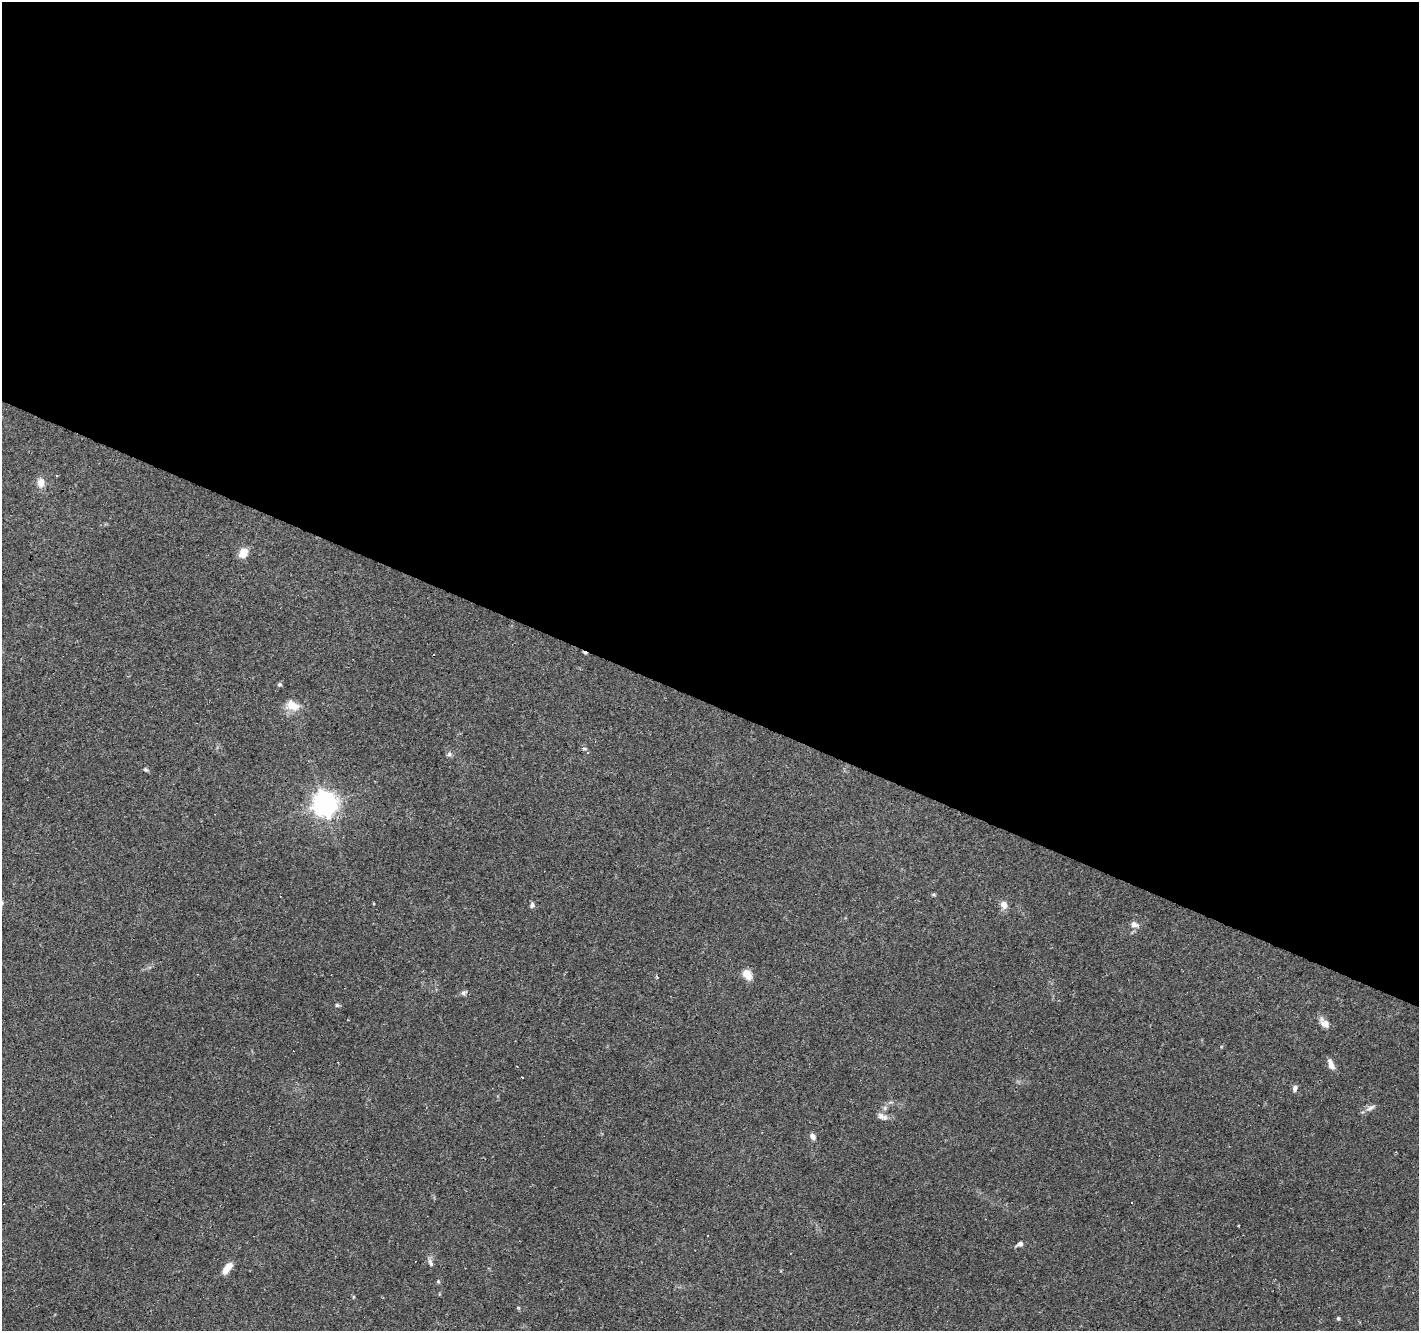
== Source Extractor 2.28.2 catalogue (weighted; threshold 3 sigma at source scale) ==
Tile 3 of 4 x 4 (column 3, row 1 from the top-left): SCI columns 2834-4250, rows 4189-5517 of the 5670 x 5783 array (HDU 1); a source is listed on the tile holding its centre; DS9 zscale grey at full resolution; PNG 1421 x 1333 px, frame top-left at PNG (2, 2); no overlay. Shown black and unused: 53% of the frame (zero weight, under 3 of 4 exposures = <1% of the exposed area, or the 3 px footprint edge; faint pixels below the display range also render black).
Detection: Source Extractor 2.28.2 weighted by HDU 2 'WHT'; one run over the whole footprint, this tile lists its part. Background 0.0903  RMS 0.0053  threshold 0.0239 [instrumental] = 3 sigma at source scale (4.5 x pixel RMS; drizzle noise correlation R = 1.50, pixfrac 1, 0.0396/0.0396 arcsec/px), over >= 5 px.
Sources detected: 34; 5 cosmic-ray / hot-pixel residue — not listed; the other 29 listed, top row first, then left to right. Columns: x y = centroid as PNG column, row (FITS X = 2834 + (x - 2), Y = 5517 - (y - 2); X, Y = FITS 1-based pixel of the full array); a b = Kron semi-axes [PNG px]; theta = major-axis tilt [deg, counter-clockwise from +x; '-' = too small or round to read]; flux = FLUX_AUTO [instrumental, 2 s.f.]
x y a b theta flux
56 476 3 2 - 0.75
41 483 11 9 -89 3.9
243 553 11 8 58 6.5
279 684 5 4 - 1.2
292 705 16 11 -20 7.3
587 752 4 4 - 1
449 754 7 6 - 1.4
146 769 6 5 - 0.89
324 804 8 8 - 460
2 903 6 3 59 0.72
532 905 6 5 - 1.5
1004 905 11 9 -68 3
1134 924 9 7 -22 2.5
747 975 14 9 -55 5
657 976 4 3 - 0.74
464 992 9 6 24 1.3
337 1005 5 5 - 0.83
1325 1024 12 10 -64 3.3
1331 1065 12 6 -68 3.6
522 1077 3 3 - 1.1
1295 1088 9 6 82 1.5
1370 1108 15 5 23 2.1
882 1116 15 7 -24 2.9
813 1136 8 6 -55 2.2
1020 1244 9 5 28 1.8
430 1262 11 6 -65 1.7
227 1268 14 7 54 6.1
438 1281 5 4 - 0.71
1338 1319 5 4 - 0.71
Overlapping masked pixels (flux is a lower limit): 1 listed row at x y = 324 804
Isophote crosses this tile's border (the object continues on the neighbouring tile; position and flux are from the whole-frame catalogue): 1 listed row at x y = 2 903